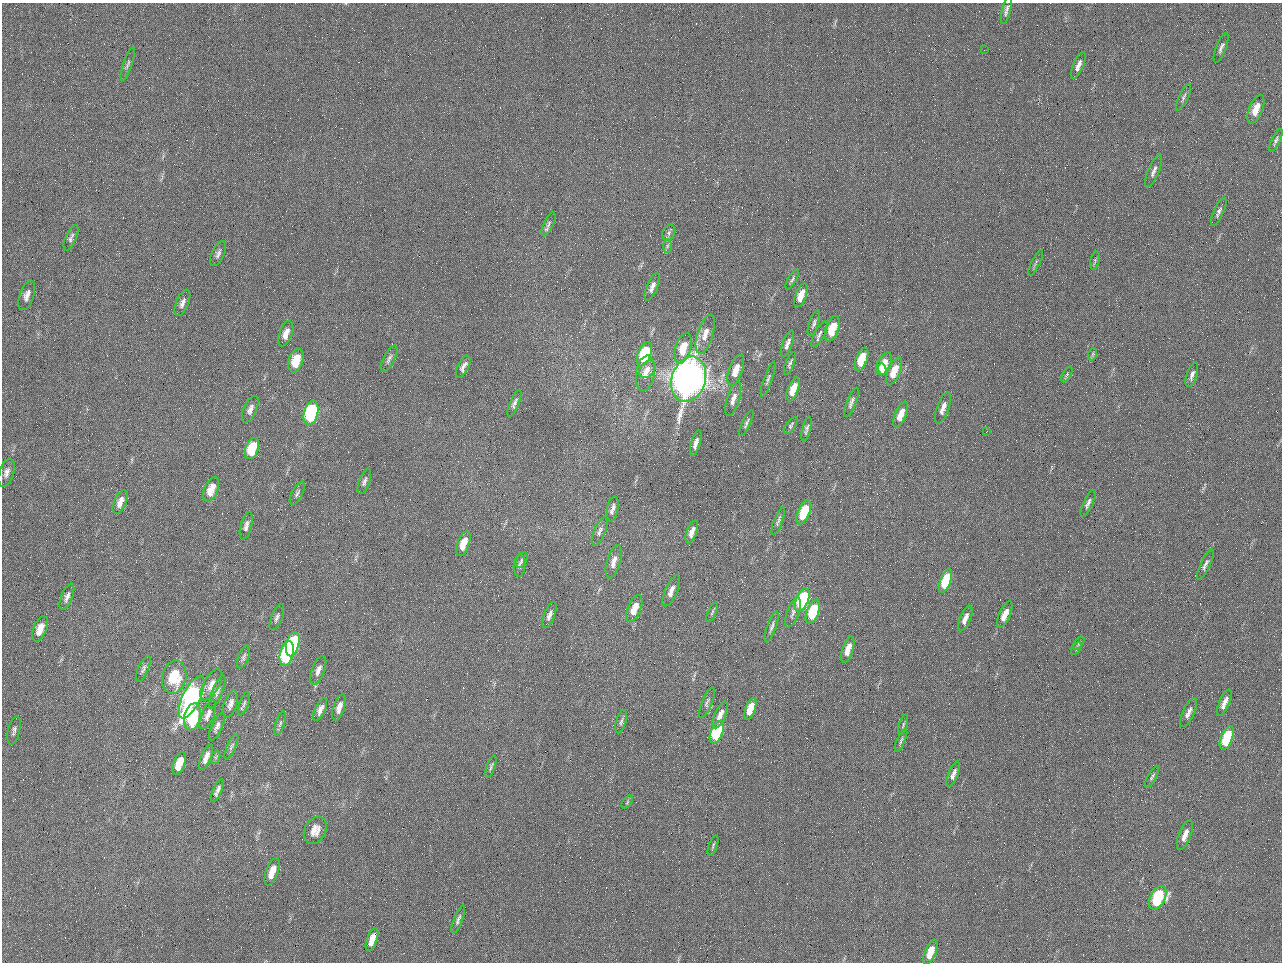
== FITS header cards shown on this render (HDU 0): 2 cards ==
NAXIS1  =                 1280 / length of data axis 1
NAXIS2  =                  960 / length of data axis 2

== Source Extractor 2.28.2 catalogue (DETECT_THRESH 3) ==
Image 1280 x 960 px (HDU 0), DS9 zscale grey, 1 PNG px = 1 image px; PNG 1284 x 964 px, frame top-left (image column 1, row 960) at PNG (2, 3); each listed source drawn as its Kron ellipse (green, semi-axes under 4 px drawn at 4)
Background 2560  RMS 180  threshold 553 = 3 sigma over >= 5 px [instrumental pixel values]
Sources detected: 139; all 139 listed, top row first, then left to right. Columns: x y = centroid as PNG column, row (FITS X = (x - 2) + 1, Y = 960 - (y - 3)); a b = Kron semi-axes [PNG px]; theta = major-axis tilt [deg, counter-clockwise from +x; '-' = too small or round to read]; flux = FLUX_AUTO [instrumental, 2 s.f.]
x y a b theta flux
1006 10 14 4 76 4.5e+04
1221 48 15 5 69 4.8e+04
984 50 2 2 - 6.3e+04
128 64 17 4 71 4.0e+04
1078 65 14 5 67 7.3e+04
1183 97 14 4 65 3.8e+04
1256 109 15 7 69 1.6e+05
1276 140 12 4 65 3.6e+04
1154 171 18 5 67 6.3e+04
1219 212 15 5 66 4.6e+04
549 224 13 5 66 4.1e+04
669 233 8 6 70 3.2e+04
71 238 14 5 67 4.1e+04
667 246 7 4 89 2.2e+04
218 253 13 6 67 5.3e+04
1095 261 9 4 76 2.5e+04
1035 263 14 3 63 2.7e+04
792 279 11 4 62 2.8e+04
652 287 14 5 68 6.7e+04
27 295 15 7 71 8.5e+04
801 295 12 5 69 1.7e+05
182 303 14 6 68 6.2e+04
814 323 13 5 72 3.8e+04
832 329 13 6 70 3.6e+05
286 334 13 6 71 1.2e+05
705 334 20 8 72 1.4e+05
819 334 14 5 60 4.2e+04
787 344 14 5 70 5.9e+04
683 348 16 7 73 3.0e+05
644 354 12 6 69 9.5e+05
1093 354 6 3 71 1.7e+04
389 359 14 5 62 4.8e+04
861 359 12 5 69 3.3e+05
296 361 12 7 72 3.4e+05
790 363 12 3 68 3.0e+04
884 364 12 6 63 2.7e+05
463 367 12 5 63 6.1e+04
647 369 9 7 53 7.6e+04
882 369 6 3 -79 9.5e+04
736 370 16 7 70 1.7e+05
894 371 14 6 67 2.6e+05
645 373 18 9 81 1.4e+05
1067 374 8 4 60 2.1e+04
1192 375 13 5 72 5.2e+04
689 379 23 17 72 1.3e+07
768 379 18 4 71 3.6e+04
793 389 12 5 68 2.1e+05
733 399 17 6 72 9.0e+04
851 402 15 5 68 4.8e+04
514 403 14 4 67 4.3e+04
943 408 17 6 71 8.7e+04
250 409 14 6 66 6.8e+04
311 413 12 7 75 2.0e+06
901 415 14 5 67 1.7e+05
746 423 14 4 65 3.4e+04
791 425 10 4 55 2.6e+04
806 429 12 4 77 3.8e+04
986 432 2 2 - 8.0e+03
696 443 13 4 74 7.0e+04
252 448 11 6 69 4.6e+05
7 473 15 7 73 7.3e+04
364 481 13 5 70 4.3e+04
211 489 13 6 68 2.0e+05
297 493 13 5 63 3.8e+04
120 502 12 6 65 8.8e+04
1088 503 14 4 64 4.7e+04
613 509 13 5 79 6.1e+04
804 512 13 6 68 5.2e+05
778 521 15 4 69 3.5e+04
246 526 14 5 75 5.5e+04
600 531 15 5 67 5.2e+04
692 532 12 5 70 8.4e+04
463 544 13 6 70 2.0e+05
521 560 9 5 63 2.7e+04
614 562 17 6 74 1.1e+05
1205 564 17 4 64 5.1e+04
519 565 11 6 86 3.9e+04
945 581 13 5 70 6.0e+05
671 591 16 6 67 9.3e+04
67 597 14 5 69 5.9e+04
802 600 12 6 67 1.5e+06
634 609 14 6 69 2.0e+05
712 612 10 3 65 2.2e+04
793 612 16 6 70 5.8e+04
813 612 12 6 68 7.0e+05
549 615 14 5 68 6.0e+04
1005 615 14 5 65 1.5e+05
277 617 14 5 67 4.6e+04
965 618 14 5 68 8.6e+04
772 627 16 4 71 4.5e+04
40 629 13 6 68 1.7e+05
1079 643 7 4 53 2.3e+04
293 644 12 6 74 1.4e+06
1076 648 7 4 61 1.8e+04
848 649 13 5 72 1.5e+05
287 654 13 6 76 1.4e+06
244 657 12 5 69 3.7e+04
143 669 14 5 66 4.3e+04
318 670 15 6 69 7.3e+04
174 677 17 12 78 5.0e+05
211 685 17 8 61 1.1e+05
217 692 17 5 68 5.0e+04
192 697 23 9 64 3.4e+06
707 703 16 5 68 3.8e+04
1224 703 14 5 68 1.1e+05
230 704 14 6 71 6.7e+04
244 704 12 4 70 3.2e+04
339 707 14 5 71 1.0e+05
750 709 11 5 71 3.0e+05
320 710 12 5 66 7.3e+04
1188 713 16 5 64 6.8e+04
208 715 15 6 66 7.1e+04
720 715 14 5 68 1.0e+05
193 717 14 8 76 7.3e+05
621 722 12 5 74 3.5e+04
280 723 12 4 74 3.3e+04
903 725 10 3 74 2.4e+04
217 726 15 5 66 5.5e+04
14 730 14 6 78 5.0e+04
717 732 12 6 67 1.1e+06
1227 738 12 5 68 6.9e+05
901 741 12 3 66 2.6e+04
231 746 13 4 65 2.9e+04
206 757 13 5 68 9.1e+04
216 757 7 4 71 1.9e+04
179 763 12 5 69 2.6e+05
491 767 12 4 71 2.8e+04
953 774 13 5 67 6.8e+04
1152 777 12 4 60 2.6e+04
217 790 12 4 65 5.2e+04
627 802 7 4 54 1.9e+04
315 830 14 10 63 1.4e+05
1185 835 16 6 68 1.1e+05
713 846 11 3 71 2.3e+04
272 872 14 6 70 1.7e+05
1158 898 12 7 63 1.0e+06
458 919 15 4 69 4.3e+04
372 939 12 5 70 1.5e+05
930 952 13 5 68 2.3e+05